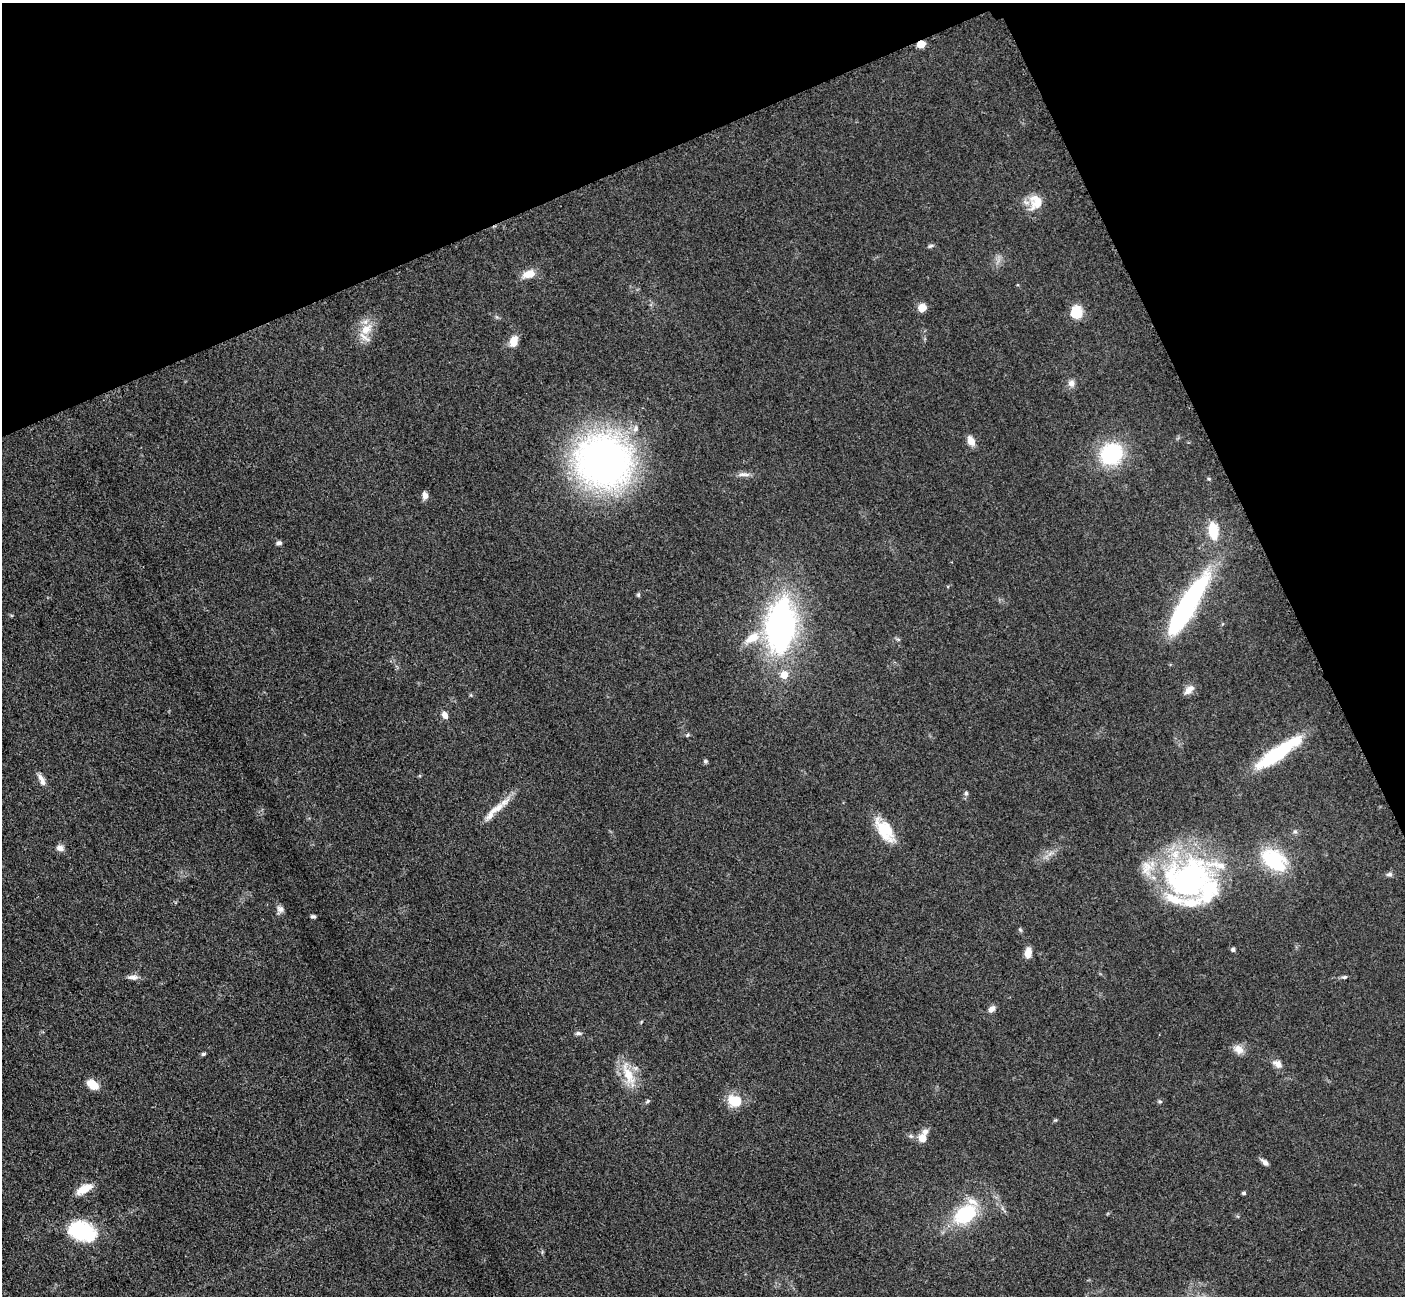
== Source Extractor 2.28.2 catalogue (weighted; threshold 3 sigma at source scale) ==
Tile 3 of 4 x 4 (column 3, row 1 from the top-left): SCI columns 2828-4230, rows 4178-5471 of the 5700 x 5663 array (HDU 1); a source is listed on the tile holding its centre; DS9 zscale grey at full resolution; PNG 1407 x 1298 px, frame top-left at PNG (2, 3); no overlay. Shown black and unused: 21% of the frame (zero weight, under 3 of 5 exposures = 4% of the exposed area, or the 3 px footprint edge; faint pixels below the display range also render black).
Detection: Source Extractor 2.28.2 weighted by HDU 2 'WHT'; one run over the whole footprint, this tile lists its part. Background 0.0529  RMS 0.0056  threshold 0.0253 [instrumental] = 3 sigma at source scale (4.5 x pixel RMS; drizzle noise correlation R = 1.50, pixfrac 1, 0.05/0.05 arcsec/px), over >= 5 px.
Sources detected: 69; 10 inside a brighter listed object's ellipse — not listed separately; the other 59 listed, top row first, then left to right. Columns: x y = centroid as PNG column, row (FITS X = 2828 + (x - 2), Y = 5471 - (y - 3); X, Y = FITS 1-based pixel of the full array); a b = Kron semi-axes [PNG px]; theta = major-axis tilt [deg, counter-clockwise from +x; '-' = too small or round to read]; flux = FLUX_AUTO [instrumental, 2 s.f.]
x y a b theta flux
921 44 5 4 - 17
1035 202 21 17 81 9.8
930 246 7 5 17 1.1
529 274 16 9 19 6.8
922 307 9 8 - 5.3
1077 312 20 12 -69 8
366 329 18 12 41 9.4
514 341 14 9 74 6.3
1071 383 8 8 - 2.8
971 441 11 7 -64 5.3
1111 454 16 15 - 60
604 461 41 39 -31 310
744 474 18 5 -2 2.9
1209 479 5 4 - 0.65
425 495 10 6 -83 2.7
1213 531 15 9 -82 17
279 543 6 5 - 1.6
638 595 6 5 - 0.79
1187 607 68 15 59 110
781 626 52 27 85 170
752 638 23 12 29 10
898 639 6 4 -19 0.79
1189 690 15 8 42 4
445 715 9 6 -64 3.3
688 735 6 5 - 0.9
1277 753 56 12 35 43
705 761 6 5 - 0.92
42 780 17 7 -63 3.7
966 793 6 5 - 1.1
497 808 30 8 32 8.3
885 830 33 16 -55 17
1295 831 6 5 - 1.1
60 848 10 8 -18 2.6
1274 860 28 18 -37 40
1389 874 8 6 -6 1.5
1188 879 61 51 12 130
280 909 9 8 - 2.5
313 916 5 4 - 1.2
1233 949 5 5 - 1.1
1028 953 12 7 85 4.9
133 977 16 6 0 2.7
1344 977 8 5 15 1.1
991 1009 9 6 46 2.8
578 1033 8 5 -1 1.3
1239 1049 13 10 -40 4.8
203 1054 5 4 - 1
1277 1064 14 9 -36 3.8
628 1074 36 12 -68 14
93 1084 11 7 -33 11
647 1101 6 4 37 0.9
735 1101 15 13 -14 13
1160 1101 6 4 -21 0.86
911 1136 7 5 -22 1.4
922 1138 9 8 - 6.2
1265 1162 10 5 -43 2.2
84 1189 19 8 29 9
1244 1193 4 3 - 1.1
966 1214 22 15 35 37
82 1231 31 20 -18 38
Overlapping masked pixels (flux is a lower limit): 1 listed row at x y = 921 44